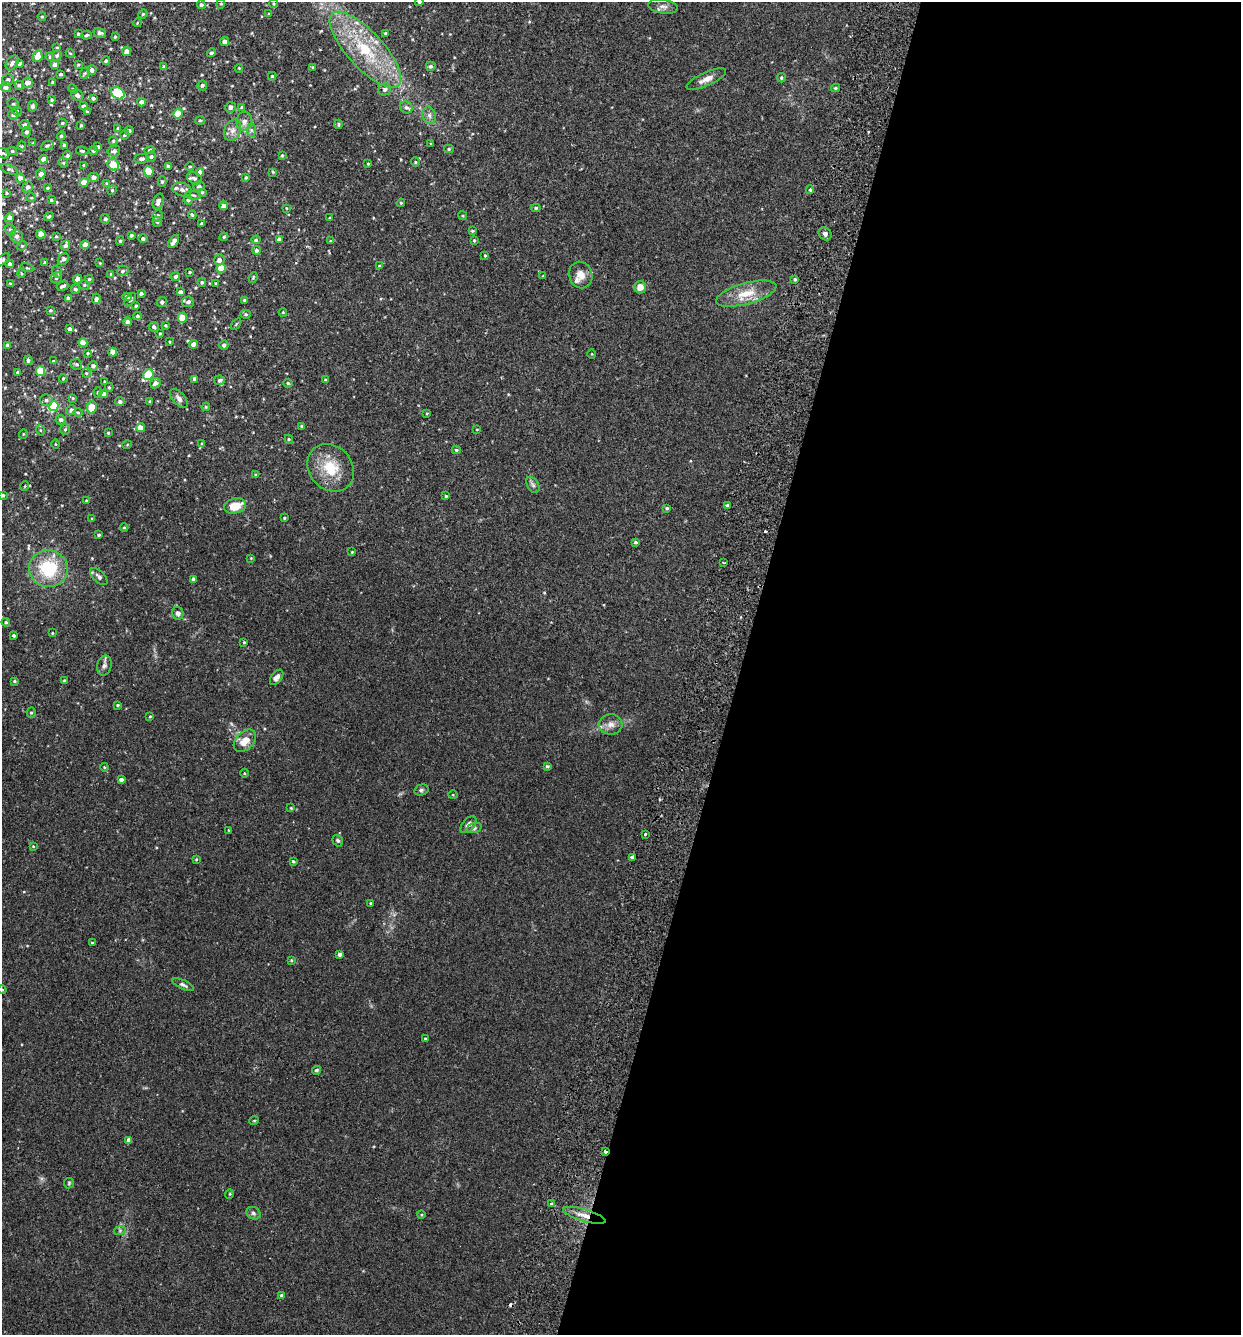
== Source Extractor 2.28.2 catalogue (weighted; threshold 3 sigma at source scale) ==
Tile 12 of 4 x 4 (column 4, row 3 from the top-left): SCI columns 3904-5142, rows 1354-2686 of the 5455 x 5375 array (HDU 1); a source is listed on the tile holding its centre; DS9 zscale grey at full resolution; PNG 1243 x 1337 px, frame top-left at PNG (2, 2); each listed source drawn as its Kron ellipse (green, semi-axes under 4 px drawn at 4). Shown black and unused: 40% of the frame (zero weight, under 2 of 3 exposures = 3% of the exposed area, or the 3 px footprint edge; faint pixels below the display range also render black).
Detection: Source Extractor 2.28.2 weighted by HDU 2 'WHT'; one run over the whole footprint, this tile lists its part. Background 0.0366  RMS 0.0047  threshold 0.0211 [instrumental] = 3 sigma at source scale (4.5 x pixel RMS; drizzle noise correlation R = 1.50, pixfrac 1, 0.05/0.05 arcsec/px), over >= 5 px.
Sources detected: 342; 2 cosmic-ray / hot-pixel residue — neither listed nor drawn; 9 inside a brighter listed object's ellipse — not listed separately; the other 331 listed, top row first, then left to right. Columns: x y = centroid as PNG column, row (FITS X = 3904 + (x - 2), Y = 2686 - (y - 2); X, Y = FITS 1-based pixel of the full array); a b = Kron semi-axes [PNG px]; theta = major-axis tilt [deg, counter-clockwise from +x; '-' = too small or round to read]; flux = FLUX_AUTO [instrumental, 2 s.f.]
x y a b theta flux
419 2 4 4 - 0.75
221 4 5 4 - 0.52
273 4 4 4 - 0.52
201 5 4 4 - 0.95
663 6 15 7 -9 2.2
143 14 5 4 - 0.49
268 14 4 3 - 0.31
42 16 4 4 - 0.48
137 23 4 3 - 0.37
100 33 6 4 -14 0.98
385 33 3 3 - 0.41
78 34 3 3 - 0.66
87 35 5 4 - 0.76
115 37 4 3 - 0.43
224 42 4 4 - 2
57 48 4 3 - 0.48
365 50 49 18 -47 29
127 52 4 4 - 3.2
70 53 4 3 - 0.41
211 53 4 4 - 0.72
57 55 5 4 - 0.77
38 56 6 4 63 5.6
50 57 4 3 - 0.58
106 61 4 4 - 0.79
12 63 8 5 55 2
19 63 4 3 - 0.81
55 65 4 4 - 2.5
78 65 3 3 - 0.46
430 66 5 5 - 1
164 67 4 4 - 0.8
313 67 4 3 - 0.43
239 68 4 3 - 0.4
92 70 5 4 - 1.5
85 73 6 3 71 0.51
61 74 3 3 - 0.65
272 76 4 4 - 0.53
781 78 4 4 - 0.62
706 79 21 7 24 3.4
8 80 6 5 - 1.4
53 82 3 2 - 0.46
28 83 5 5 - 2.9
19 85 4 4 - 0.73
202 85 5 5 - 0.81
6 87 5 5 - 1.5
835 88 4 3 - 0.64
73 89 5 4 - 0.52
385 89 6 6 - 1.5
118 93 7 5 -37 27
77 95 6 5 - 1.5
93 98 4 3 - 0.98
52 100 4 3 - 0.54
141 102 4 4 - 1.5
13 104 6 5 - 0.63
32 106 5 4 - 1.3
83 106 4 4 - 0.96
230 107 5 5 - 1.7
242 107 3 3 - 0.6
406 107 6 5 - 1.2
17 111 5 4 - 0.53
87 112 3 2 - 0.42
178 114 5 4 - 9.5
13 115 5 5 - 1.3
429 115 9 6 -75 1.7
200 120 5 3 - 0.56
244 121 10 8 83 2.4
62 123 4 3 - 0.6
339 124 4 4 - 0.68
24 125 5 5 - 0.82
81 125 3 3 - 0.52
118 128 4 4 - 0.58
232 130 11 8 69 2.5
251 130 7 4 -90 0.87
129 131 4 4 - 1.1
27 132 5 4 - 0.97
125 135 5 4 - 0.58
61 136 4 4 - 0.82
113 141 4 4 - 0.54
33 143 4 3 - 0.39
431 144 3 3 - 0.48
64 145 4 3 - 1.1
22 146 4 4 - 0.42
47 146 7 4 23 0.68
98 147 4 3 - 0.69
449 149 5 4 - 0.59
150 150 5 4 - 0.7
12 151 5 4 - 0.61
82 151 6 4 -8 0.63
94 151 4 4 - 0.73
114 151 6 5 - 1.6
3 153 7 5 -19 0.79
282 155 3 3 - 0.5
67 156 4 4 - 0.79
151 157 5 5 - 1.1
44 159 4 4 - 3.2
141 159 7 4 8 1.1
415 162 4 4 - 0.49
63 163 5 4 - 0.6
368 164 3 3 - 0.41
84 165 4 3 - 0.36
113 165 6 5 - 11
168 166 3 3 - 0.6
190 166 4 3 - 0.4
9 169 9 4 -20 0.96
149 171 5 4 - 10
200 172 4 4 - 2.1
273 172 3 2 - 0.42
41 174 5 5 - 2.1
94 177 5 4 - 2.1
246 177 3 3 - 0.54
20 178 4 4 - 2.9
194 178 8 5 -24 1.2
162 182 5 4 - 0.71
84 183 5 4 - 5.8
107 183 4 3 - 0.4
199 186 5 5 - 1
28 187 6 5 - 1.5
48 188 3 2 - 0.45
182 189 10 6 -15 1.7
112 190 5 4 - 0.56
810 190 4 3 - 0.57
202 192 4 3 - 0.53
7 193 3 3 - 0.5
193 195 8 3 -5 0.7
31 198 5 3 - 0.36
51 200 3 3 - 0.6
188 200 4 4 - 0.63
158 201 8 5 69 2.4
401 203 4 4 - 0.52
224 206 4 4 - 3.2
286 208 4 2 - 0.28
536 208 5 4 - 0.72
192 215 4 3 - 0.49
158 216 6 5 - 1.2
463 216 4 3 - 0.46
49 217 5 4 - 0.64
9 218 4 4 - 2.5
330 218 3 3 - 0.4
105 219 5 4 - 1.1
157 222 5 4 - 0.7
201 223 3 3 - 0.56
10 230 6 5 - 0.77
472 231 4 3 - 0.5
41 234 5 4 - 2.8
825 234 7 6 - 1.7
131 235 3 3 - 0.85
17 236 6 6 - 1.4
56 236 4 3 - 0.42
224 237 4 4 - 0.47
143 239 4 4 - 0.9
256 240 5 4 - 0.64
279 240 4 4 - 2
474 240 3 3 - 0.54
120 241 4 3 - 0.56
174 241 7 4 56 2.6
331 241 4 3 - 0.57
66 245 5 4 - 1.2
85 245 5 4 - 3.6
22 246 5 4 - 0.5
256 250 4 4 - 0.99
485 255 3 3 - 0.39
63 259 6 5 - 1.1
3 260 8 4 46 0.76
219 260 6 5 - 1.9
45 262 4 3 - 0.43
100 263 4 3 - 0.34
10 264 4 4 - 1
379 266 4 4 - 0.42
27 268 7 3 -12 0.44
221 268 5 4 - 11
123 271 6 5 - 1
57 272 6 5 - 0.69
190 272 3 2 - 0.45
21 273 4 3 - 0.37
111 274 4 3 - 0.41
581 275 13 11 -71 4.1
176 276 5 4 - 0.94
543 276 3 3 - 0.27
253 277 5 3 - 0.49
56 278 6 5 - 0.76
78 279 4 4 - 3.6
89 279 4 3 - 0.57
795 279 4 3 - 0.7
202 282 4 4 - 0.75
10 283 4 3 - 0.32
216 283 3 2 - 0.37
84 285 5 5 - 0.68
63 286 6 3 27 0.96
640 287 6 6 - 4.2
75 289 5 4 - 0.91
181 292 4 3 - 1.3
141 293 3 3 - 0.94
746 294 31 10 15 9.1
127 297 5 4 - 1.4
68 298 4 4 - 1.6
96 299 5 4 - 1.3
130 300 8 4 58 0.92
244 300 4 3 - 0.56
162 302 5 5 - 1.2
188 302 6 5 - 1.6
136 306 3 2 - 0.54
51 310 4 4 - 0.57
283 312 4 3 - 0.43
246 314 5 4 - 0.64
137 316 4 3 - 0.65
182 318 5 4 - 8.2
128 322 4 4 - 2
236 324 6 3 54 0.46
166 325 4 3 - 0.49
154 327 5 4 - 0.9
70 329 4 4 - 1.2
160 333 4 3 - 0.44
170 342 4 2 - 0.42
83 343 4 4 - 5.5
194 344 4 4 - 3.6
7 345 4 4 - 0.5
224 345 4 4 - 1.3
113 352 4 4 - 2.8
88 353 4 3 - 0.43
592 354 4 3 - 0.33
28 360 5 4 - 1
53 361 4 3 - 0.53
76 364 6 5 - 0.81
93 366 5 5 - 1.2
40 371 5 5 - 13
18 373 4 3 - 0.98
86 373 5 4 - 0.55
148 375 6 4 46 16
63 378 4 3 - 0.43
195 379 4 4 - 2.3
219 380 5 5 - 1
325 380 3 3 - 0.54
104 382 3 2 - 0.45
155 383 5 5 - 1.8
288 383 5 4 - 0.6
109 387 4 4 - 0.6
98 392 5 4 - 0.71
103 394 4 4 - 2.8
73 398 4 3 - 0.36
179 399 11 6 -49 2
46 400 6 6 - 1.2
150 401 3 3 - 0.41
120 402 5 4 - 1.1
53 406 5 5 - 36
92 407 6 5 - 10
206 407 4 4 - 0.46
71 410 5 4 - 1.6
78 413 5 3 - 0.45
427 413 3 2 - 0.37
61 420 5 5 - 1.3
302 426 4 3 - 0.52
140 428 4 4 - 4.7
65 429 5 5 - 0.62
477 429 4 2 - 0.28
40 430 5 3 - 0.5
108 433 3 2 - 0.45
23 434 5 3 - 0.35
289 439 4 4 - 0.53
56 444 4 3 - 0.36
202 444 4 4 - 0.6
127 445 5 3 - 0.36
456 450 4 4 - 0.63
331 468 25 21 -48 14
256 475 4 4 - 0.65
533 485 9 5 -59 1.1
25 486 4 3 - 0.33
3 495 3 3 - 0.72
446 496 3 3 - 0.52
86 501 3 3 - 0.41
235 506 11 7 13 7.9
727 506 3 3 - 1.3
667 508 3 3 - 0.57
284 518 3 2 - 0.49
92 519 3 2 - 0.43
124 527 4 3 - 0.44
99 535 3 3 - 0.52
635 542 4 3 - 0.85
352 552 3 3 - 0.35
251 558 3 3 - 0.32
724 562 4 2 - 0.47
48 569 19 18 - 23
99 577 11 5 -44 1.4
193 579 4 3 - 0.82
178 613 6 6 - 1.5
6 622 4 4 - 0.58
52 633 4 2 - 0.32
14 636 4 3 - 0.75
244 642 3 3 - 0.39
104 665 10 7 74 1.6
277 677 9 5 52 2.1
14 681 4 3 - 0.56
64 681 4 4 - 0.8
117 705 4 3 - 0.5
31 713 5 4 - 0.66
150 716 3 3 - 0.44
611 724 11 10 - 3.2
245 741 13 9 44 5.7
547 766 4 3 - 0.7
104 767 4 3 - 0.41
244 773 4 3 - 0.33
121 780 4 4 - 1.9
421 790 7 5 16 0.84
453 795 4 3 - 0.33
291 808 4 3 - 0.44
468 825 10 6 48 2.1
474 828 8 5 16 0.86
229 830 4 3 - 0.33
645 834 3 2 - 0.6
338 841 6 5 - 0.77
33 846 4 4 - 0.43
632 857 3 3 - 2.1
196 859 4 4 - 0.41
293 861 4 3 - 0.62
371 903 3 3 - 0.49
92 943 3 3 - 0.41
340 954 3 3 - 1.2
291 960 4 3 - 0.43
183 985 11 4 -25 1.2
2 990 4 3 - 0.39
425 1039 3 3 - 0.53
316 1070 4 4 - 0.8
254 1121 5 3 - 0.34
129 1140 4 4 - 2.9
605 1151 3 3 - 1.1
69 1183 5 5 - 0.62
229 1194 5 3 - 0.37
551 1204 3 3 - 1.4
253 1213 7 6 - 1.2
421 1215 4 3 - 0.37
584 1215 22 6 -16 4.4
120 1230 6 4 19 0.68
281 1295 4 4 - 0.59
Overlapping masked pixels (flux is a lower limit): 2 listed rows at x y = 605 1151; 584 1215
Isophote crosses this tile's border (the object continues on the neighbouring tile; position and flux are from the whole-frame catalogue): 5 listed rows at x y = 419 2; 3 153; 3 260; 3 495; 2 990